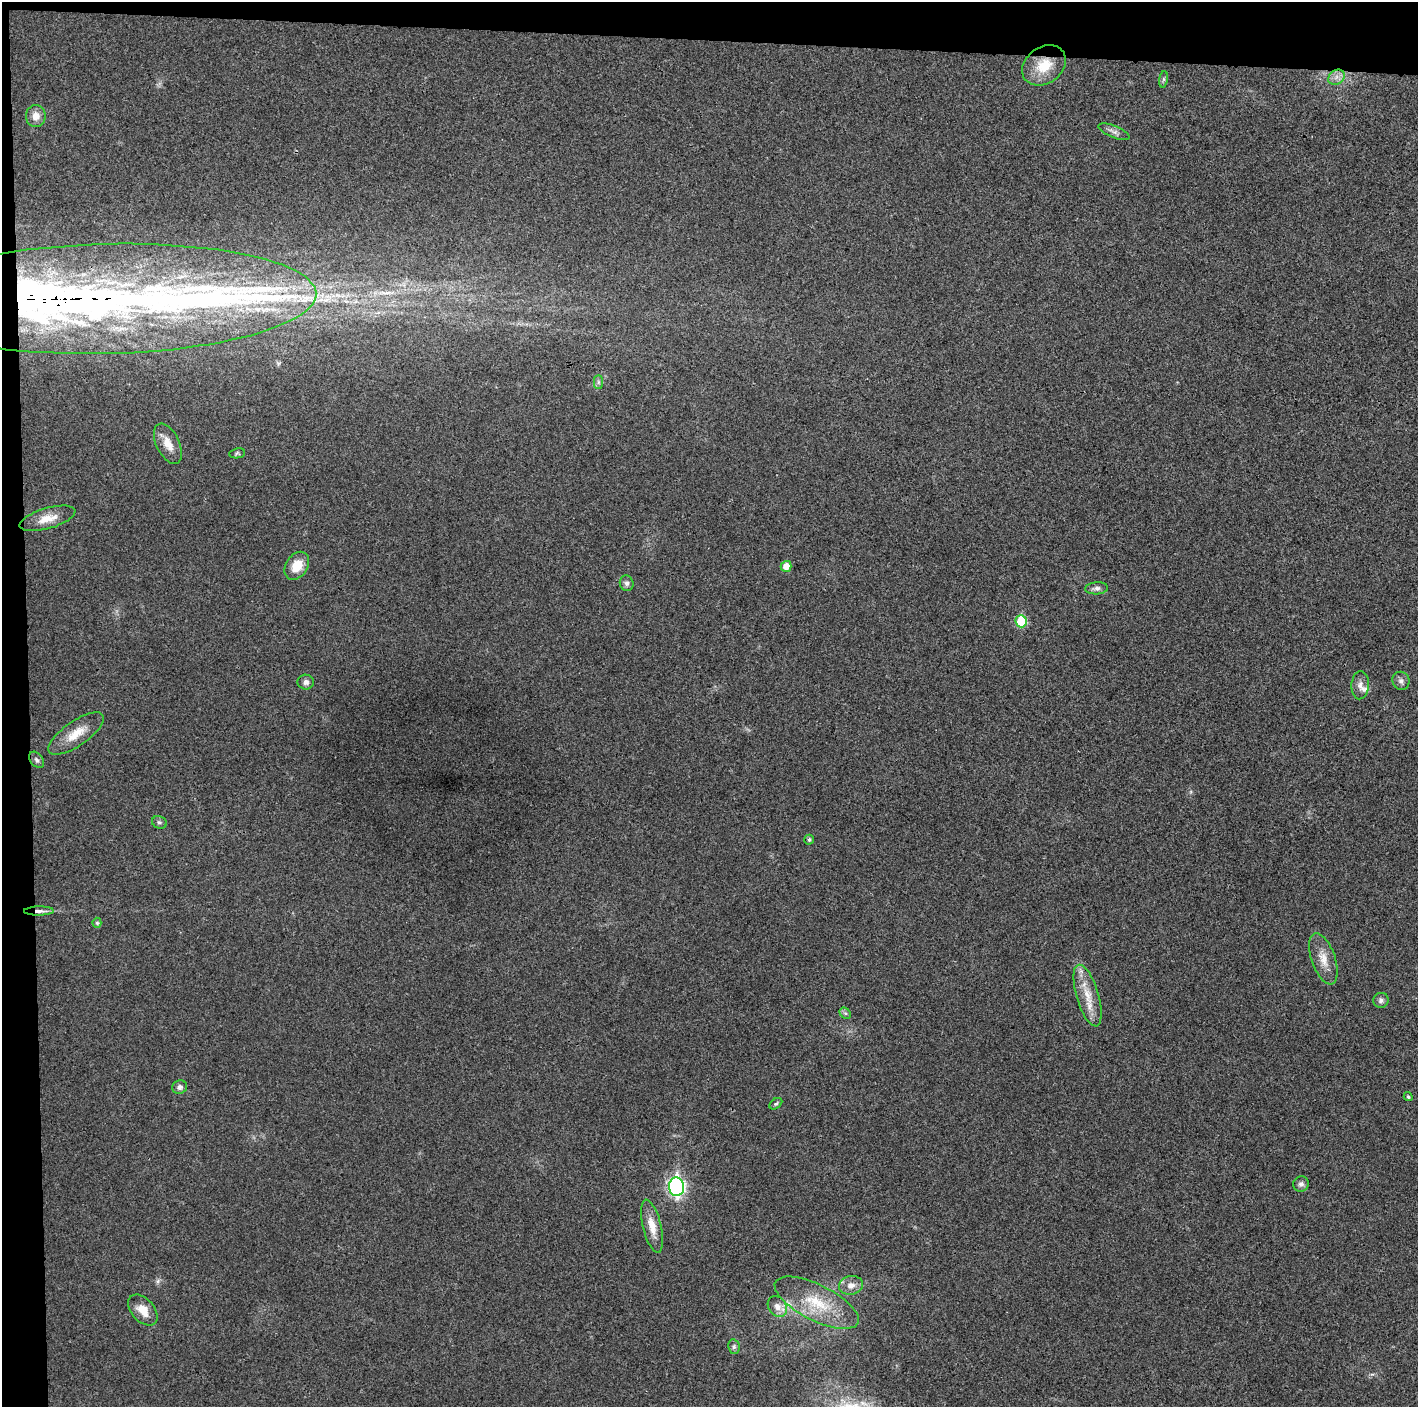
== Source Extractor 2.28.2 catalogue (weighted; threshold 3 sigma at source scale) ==
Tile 1 of 3 x 3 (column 1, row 1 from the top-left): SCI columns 1-1416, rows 2815-4219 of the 4248 x 4222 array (HDU 1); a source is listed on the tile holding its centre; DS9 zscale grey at full resolution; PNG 1420 x 1409 px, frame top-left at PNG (2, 2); each listed source drawn as its Kron ellipse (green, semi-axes under 4 px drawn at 4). Shown black and unused: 5% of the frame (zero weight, under 3 of 4 exposures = <1% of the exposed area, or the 3 px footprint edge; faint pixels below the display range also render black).
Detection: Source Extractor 2.28.2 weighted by HDU 2 'WHT'; one run over the whole footprint, this tile lists its part. Background 0.0197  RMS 0.0056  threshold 0.0251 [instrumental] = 3 sigma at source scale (4.5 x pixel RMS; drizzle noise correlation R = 1.50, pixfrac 1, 0.05/0.05 arcsec/px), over >= 5 px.
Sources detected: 45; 3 inside a brighter object's white glare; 1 long thin detection or spike segment (spike, bleed or trail) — neither listed nor drawn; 2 inside a brighter listed object's ellipse — not listed separately; the other 39 listed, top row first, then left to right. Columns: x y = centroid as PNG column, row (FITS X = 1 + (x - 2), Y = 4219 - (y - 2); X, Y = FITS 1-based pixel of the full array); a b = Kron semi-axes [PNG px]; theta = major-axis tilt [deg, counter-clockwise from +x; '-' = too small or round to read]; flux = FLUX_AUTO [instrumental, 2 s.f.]
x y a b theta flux
1044 65 24 18 36 16
1336 77 9 7 37 2.8
1163 79 8 4 82 1.3
36 116 11 10 - 4.9
1114 132 16 6 -22 2.6
106 299 210 55 1 420
598 382 7 4 -90 1.2
168 444 21 11 -64 7.8
237 453 8 5 9 0.96
47 518 29 10 16 8.6
297 566 15 11 57 10
786 566 5 5 - 5.7
627 583 8 6 -74 1.7
1096 588 11 6 4 2.1
1021 621 6 5 - 25
1401 681 9 8 - 2.1
306 682 8 7 - 2.2
1360 685 14 8 86 3.3
76 734 32 12 35 11
37 760 9 6 -51 1.6
159 822 7 6 - 1.3
809 840 5 5 - 1.2
39 911 15 4 1 3.2
97 923 5 4 - 0.92
1323 959 27 12 -71 8.4
1088 996 32 11 -73 12
1381 1000 8 7 - 1.9
845 1013 6 5 - 1.1
180 1087 7 6 - 2.1
1408 1097 4 4 - 0.97
776 1104 7 5 37 0.98
1301 1184 8 7 - 1.9
676 1187 9 7 -88 160
652 1226 27 9 -76 8.5
851 1285 12 9 12 4.8
817 1303 46 18 -27 25
777 1306 11 9 -55 4.5
143 1310 18 11 -48 8
734 1347 7 5 -79 1.3
Overlapping masked pixels (flux is a lower limit): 3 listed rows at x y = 1044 65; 106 299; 39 911